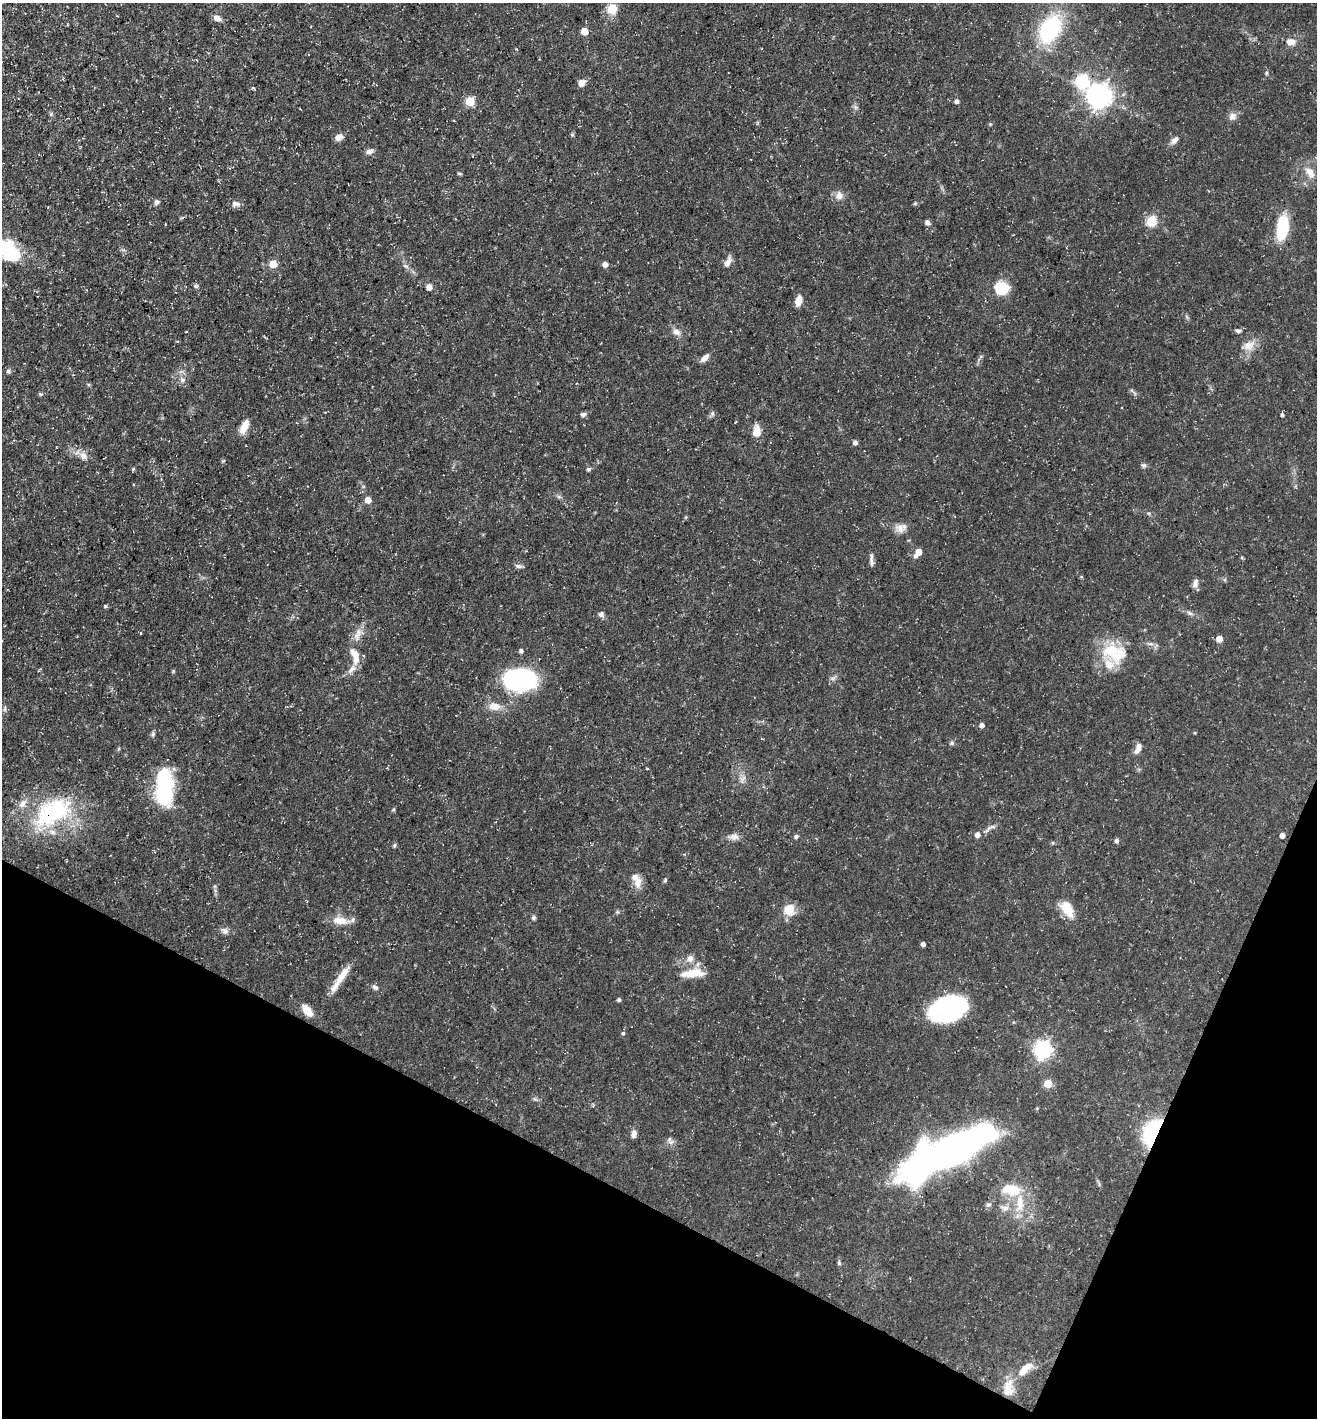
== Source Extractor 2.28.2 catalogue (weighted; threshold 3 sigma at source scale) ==
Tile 15 of 4 x 4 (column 3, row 4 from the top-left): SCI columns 2769-4083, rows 1-1416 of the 5674 x 5663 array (HDU 1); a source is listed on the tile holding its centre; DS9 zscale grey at full resolution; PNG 1319 x 1420 px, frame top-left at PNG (2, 3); no overlay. Shown black and unused: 21% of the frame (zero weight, under 3 of 5 exposures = <1% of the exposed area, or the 3 px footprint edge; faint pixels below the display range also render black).
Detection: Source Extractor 2.28.2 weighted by HDU 2 'WHT'; one run over the whole footprint, this tile lists its part. Background 0.0358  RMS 0.0039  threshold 0.0175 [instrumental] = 3 sigma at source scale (4.5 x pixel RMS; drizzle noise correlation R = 1.50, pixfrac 1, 0.05/0.05 arcsec/px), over >= 5 px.
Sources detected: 120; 3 inside a brighter object's white glare — not listed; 5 inside a brighter listed object's ellipse — not listed separately; the other 112 listed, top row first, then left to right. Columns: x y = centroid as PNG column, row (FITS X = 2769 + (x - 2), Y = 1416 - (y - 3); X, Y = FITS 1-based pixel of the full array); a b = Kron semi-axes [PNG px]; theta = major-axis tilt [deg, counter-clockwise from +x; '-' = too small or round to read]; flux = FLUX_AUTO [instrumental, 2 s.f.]
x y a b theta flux
612 9 5 5 - 21
217 18 9 6 -22 2.1
1050 29 24 16 61 42
584 31 5 5 - 6.2
1291 42 12 8 2 2.8
1266 73 6 4 -89 0.53
1083 80 7 6 - 48
581 83 6 5 - 4.1
1099 96 8 8 - 350
470 101 5 5 - 17
956 101 4 4 - 1.4
855 107 7 4 -71 0.82
1232 116 10 9 - 2.1
339 137 9 7 29 2.3
1174 140 12 6 44 1.8
370 151 10 6 19 1.7
1310 172 17 10 -47 3.9
460 174 7 3 -2 0.46
839 195 10 10 - 2.7
157 202 7 6 - 1.1
915 203 6 4 19 0.46
236 204 12 7 -5 1.9
1151 221 6 5 - 25
927 222 6 5 - 1.4
1282 228 24 11 81 19
7 250 32 18 -34 25
728 262 14 6 64 2.3
273 264 5 5 - 8.5
605 264 5 5 - 2.2
406 266 7 4 -18 0.71
196 286 7 4 8 0.68
429 287 6 5 - 2.5
1001 288 16 13 -1 11
798 301 11 6 80 3.3
1238 331 7 5 -8 0.93
186 332 3 2 - 0.33
676 332 12 8 -31 2.2
1249 345 18 12 33 4.4
705 358 11 6 42 2.2
8 371 6 6 - 0.73
182 380 7 6 - 1.1
712 413 7 5 70 0.85
583 414 7 5 13 1.1
1282 415 4 4 - 0.75
244 427 16 8 64 4.3
757 431 14 9 88 4.3
855 442 5 4 - 1.5
83 456 12 9 -51 2.6
1144 465 7 6 - 0.86
133 469 5 4 - 0.47
589 469 6 5 - 0.68
368 500 5 5 - 4.3
686 517 5 4 - 0.46
901 528 15 11 8 3
918 552 8 5 52 5.3
871 562 11 6 -81 1.4
519 566 9 6 -8 1.1
1196 581 9 7 53 1.5
105 606 4 4 - 0.57
1189 613 9 5 -27 1
601 614 7 7 - 1.2
357 635 20 8 65 3.7
1219 638 5 5 - 4
1150 644 9 4 -8 1
521 651 5 4 - 1.1
1112 651 35 22 -44 16
355 656 24 10 -73 5.9
833 678 7 6 - 1.1
520 680 24 16 -1 74
494 706 16 10 -8 4.2
5 709 8 4 82 0.69
981 725 5 5 - 1.5
153 734 6 5 - 0.74
952 743 6 5 - 0.68
1138 749 13 6 69 2.3
164 785 37 16 -87 37
53 812 59 33 29 42
992 827 9 4 -8 0.91
977 834 5 5 - 2.2
1282 835 5 4 - 2
796 836 5 4 - 0.96
734 837 13 9 -2 2.1
1117 840 5 5 - 0.95
394 845 6 4 69 0.58
665 880 6 3 73 0.47
638 882 15 9 76 3.4
789 909 13 12 - 6
1067 909 21 12 -57 7.1
533 918 6 5 - 0.74
340 921 22 9 -7 5.2
225 931 10 7 -45 1.5
923 944 4 4 - 1.4
690 958 10 9 - 2.4
693 973 33 10 5 7.3
340 978 41 7 56 6.5
375 987 9 6 -37 1.1
619 1000 4 4 - 0.81
949 1009 37 23 15 47
307 1010 14 7 -48 5.2
623 1033 4 4 - 0.63
1043 1050 7 7 - 150
1048 1083 5 5 - 11
1152 1132 26 14 65 35
634 1134 9 6 73 1.9
669 1139 7 4 89 0.88
951 1150 72 24 26 150
1010 1190 28 15 -8 10
988 1205 8 5 15 0.97
1005 1208 13 8 -7 2.5
839 1263 6 5 - 0.59
1025 1369 25 9 39 5.5
1008 1388 26 13 84 6.8
Overlapping masked pixels (flux is a lower limit): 2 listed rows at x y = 53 812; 1152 1132
Isophote crosses this tile's border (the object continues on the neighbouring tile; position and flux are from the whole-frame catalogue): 1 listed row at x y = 7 250